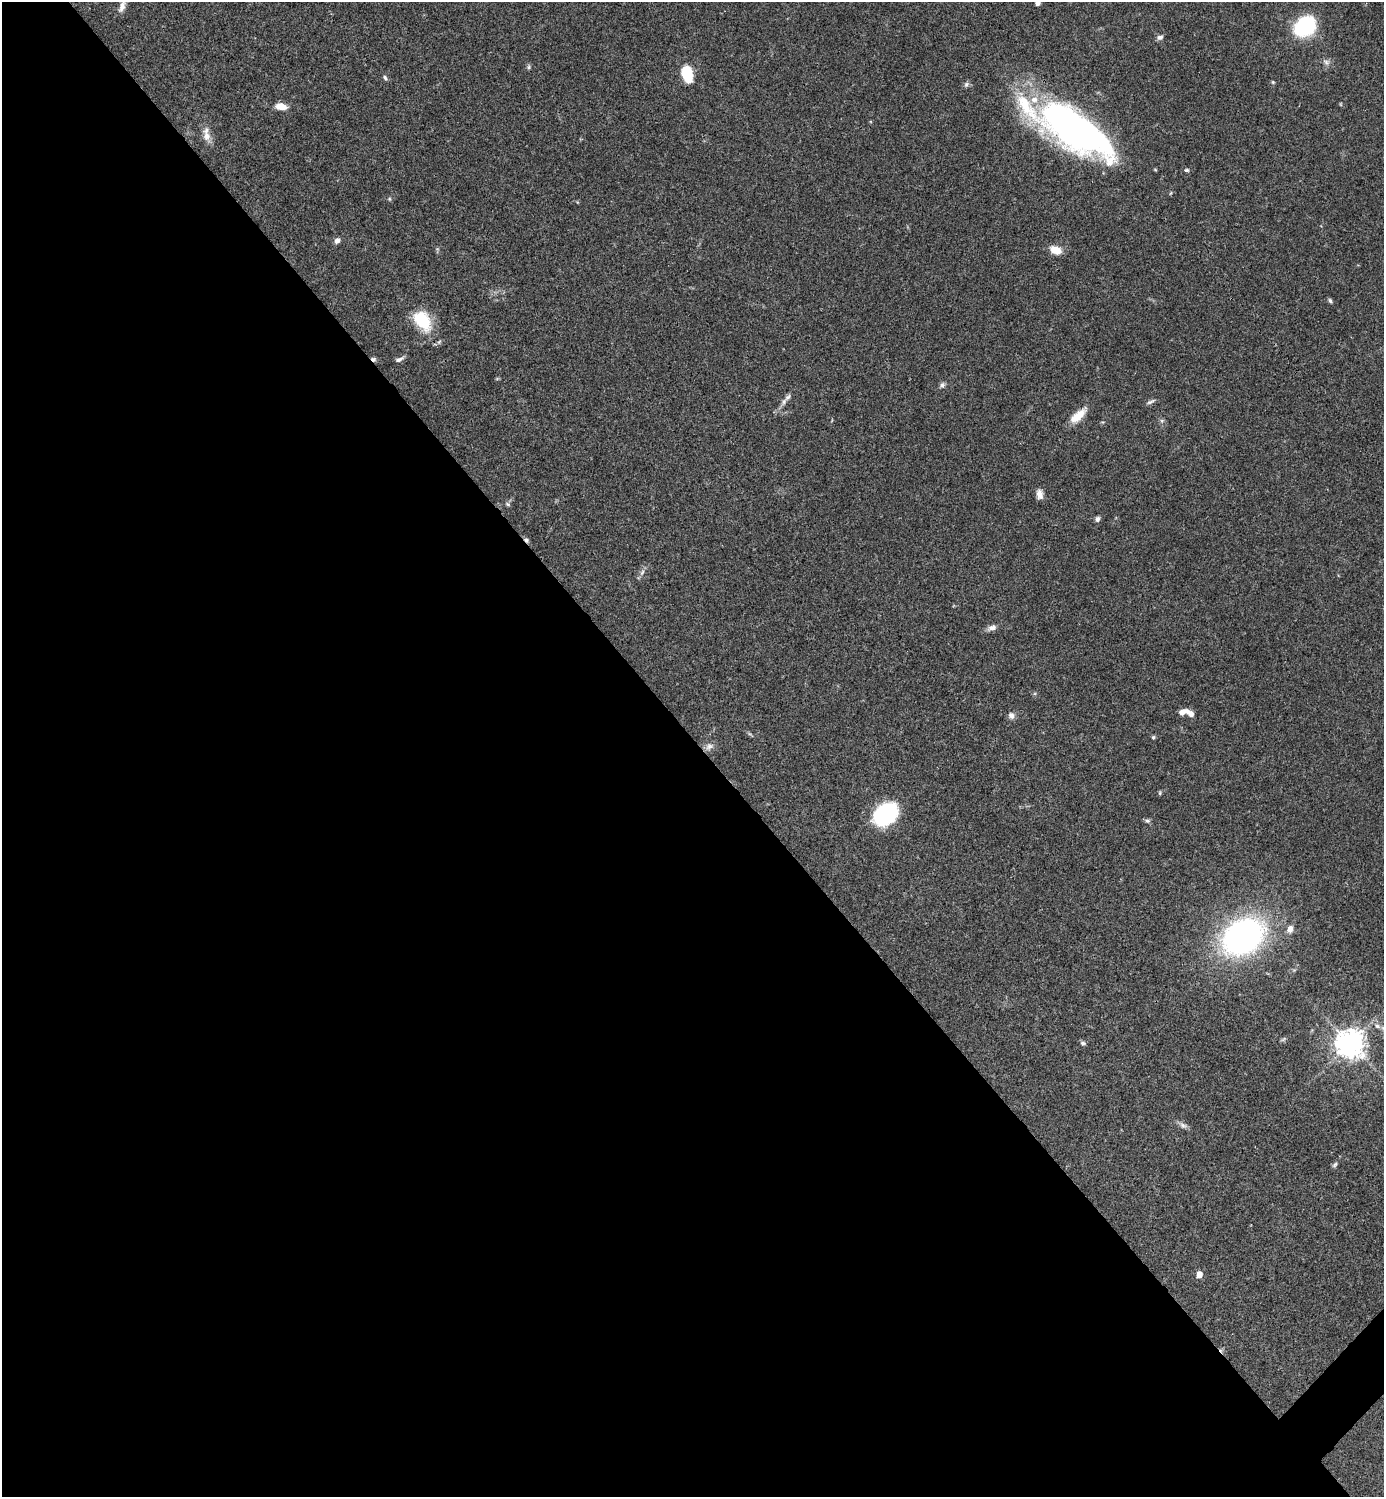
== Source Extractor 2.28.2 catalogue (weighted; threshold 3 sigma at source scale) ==
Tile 9 of 4 x 4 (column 1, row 3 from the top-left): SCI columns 300-1681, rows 1497-2991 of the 5984 x 5985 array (HDU 1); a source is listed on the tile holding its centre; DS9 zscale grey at full resolution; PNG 1386 x 1499 px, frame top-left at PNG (2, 2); no overlay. Shown black and unused: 51% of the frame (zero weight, under 3 of 4 exposures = <1% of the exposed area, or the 3 px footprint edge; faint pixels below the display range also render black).
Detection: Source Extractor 2.28.2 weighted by HDU 2 'WHT'; one run over the whole footprint, this tile lists its part. Background 0.0386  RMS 0.0026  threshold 0.0118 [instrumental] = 3 sigma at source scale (4.5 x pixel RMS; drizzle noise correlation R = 1.50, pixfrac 1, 0.05/0.05 arcsec/px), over >= 5 px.
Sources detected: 55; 2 inside a brighter object's white glare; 2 cosmic-ray / hot-pixel residue — not listed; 3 inside a brighter listed object's ellipse — not listed separately; the other 48 listed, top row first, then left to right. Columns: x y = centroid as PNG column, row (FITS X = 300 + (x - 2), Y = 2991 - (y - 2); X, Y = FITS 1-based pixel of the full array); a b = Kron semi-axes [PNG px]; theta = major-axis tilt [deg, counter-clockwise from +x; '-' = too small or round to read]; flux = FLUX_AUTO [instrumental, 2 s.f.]
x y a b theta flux
1037 3 4 4 - 1
122 6 19 7 72 1.9
1306 26 15 12 43 35
1160 37 8 6 19 0.91
1326 62 10 8 -28 1.1
529 67 7 5 53 0.53
687 74 16 10 -76 9.1
385 78 6 5 - 0.53
1273 82 5 4 - 0.32
1341 104 5 3 - 0.24
281 106 11 6 -8 3.5
1027 108 165 34 -39 40
1072 128 70 23 -46 65
206 136 17 10 -72 2.4
1187 170 6 5 - 0.47
389 199 5 5 - 0.37
337 240 7 6 - 1.2
1055 250 13 9 -21 3.4
1330 301 6 4 -72 0.51
422 321 28 18 -54 11
399 359 11 5 24 0.96
942 385 8 7 - 0.75
788 397 13 6 44 1.2
1150 402 13 4 24 0.71
1078 416 21 9 40 4.5
1162 421 7 6 - 0.56
1040 494 12 8 -87 1.6
508 504 8 5 -28 0.51
1097 519 7 6 - 0.74
642 572 11 5 65 0.95
992 628 11 7 20 1.5
1183 712 12 6 12 2.1
1011 716 9 8 - 1.3
750 734 7 4 -18 0.42
1153 737 5 5 - 0.42
709 746 12 10 25 1.5
1160 793 6 4 71 0.37
885 814 18 13 39 35
1147 821 8 6 -15 0.58
1290 929 10 7 74 1.7
1243 936 33 25 31 110
1377 1026 10 7 -28 1.2
1283 1039 9 4 28 0.46
1083 1043 8 5 -20 0.55
1350 1043 9 9 - 320
1183 1125 12 7 -28 1.1
1335 1165 9 5 46 0.57
1199 1274 6 5 - 2.2
Overlapping masked pixels (flux is a lower limit): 2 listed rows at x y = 1027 108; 422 321
Isophote crosses this tile's border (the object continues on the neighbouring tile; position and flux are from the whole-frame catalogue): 3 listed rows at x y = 1037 3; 122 6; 1027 108